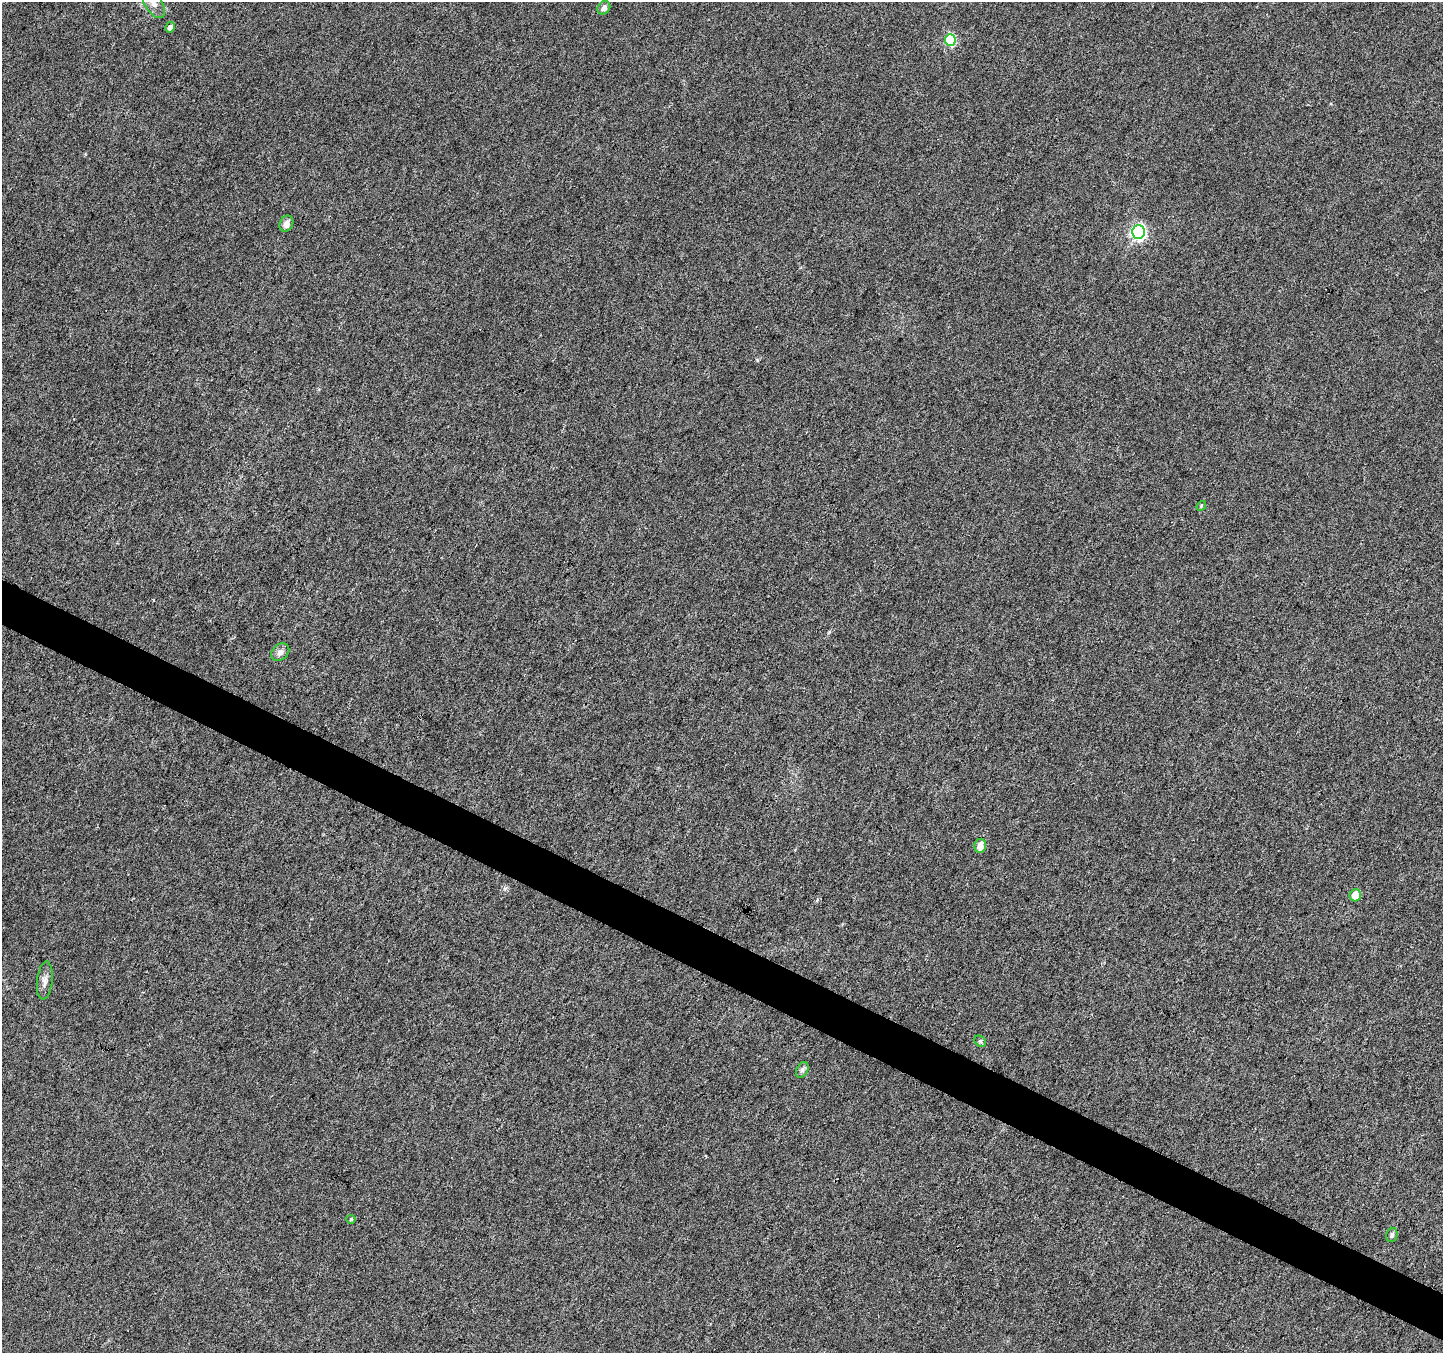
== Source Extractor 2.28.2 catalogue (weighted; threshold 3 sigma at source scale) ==
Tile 6 of 4 x 4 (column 2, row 2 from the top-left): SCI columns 1441-2881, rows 2901-4251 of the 5771 x 5868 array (HDU 1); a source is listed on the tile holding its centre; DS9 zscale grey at full resolution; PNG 1445 x 1355 px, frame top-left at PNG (2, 2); each listed source drawn as its Kron ellipse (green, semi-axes under 4 px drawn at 4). Shown black and unused: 3% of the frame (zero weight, under 3 of 6 exposures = <1% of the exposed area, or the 3 px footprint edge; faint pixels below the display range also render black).
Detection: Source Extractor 2.28.2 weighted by HDU 2 'WHT'; one run over the whole footprint, this tile lists its part. Background 0.00617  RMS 0.0033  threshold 0.0134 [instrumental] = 3 sigma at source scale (4.09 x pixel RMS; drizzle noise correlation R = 1.36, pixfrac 0.8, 0.0396/0.0396 arcsec/px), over >= 5 px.
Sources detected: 15; all 15 listed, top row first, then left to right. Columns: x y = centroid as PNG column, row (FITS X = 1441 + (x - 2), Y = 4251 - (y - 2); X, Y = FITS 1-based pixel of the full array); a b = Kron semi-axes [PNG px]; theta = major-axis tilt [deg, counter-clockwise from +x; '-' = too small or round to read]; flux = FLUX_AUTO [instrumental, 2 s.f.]
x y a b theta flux
153 3 17 8 -57 2.4
604 8 7 6 - 1.3
170 27 5 4 - 1.4
950 40 6 5 - 25
286 224 8 6 65 2
1138 232 7 6 - 75
1201 506 5 4 - 0.35
280 652 10 7 42 1.7
980 846 7 6 - 2.8
1355 895 6 5 - 4.4
45 980 19 7 83 1.8
980 1041 6 5 - 0.57
802 1070 8 5 62 0.85
351 1219 4 4 - 0.32
1392 1235 7 5 74 0.79
Isophote crosses this tile's border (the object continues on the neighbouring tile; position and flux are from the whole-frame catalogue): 1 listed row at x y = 153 3